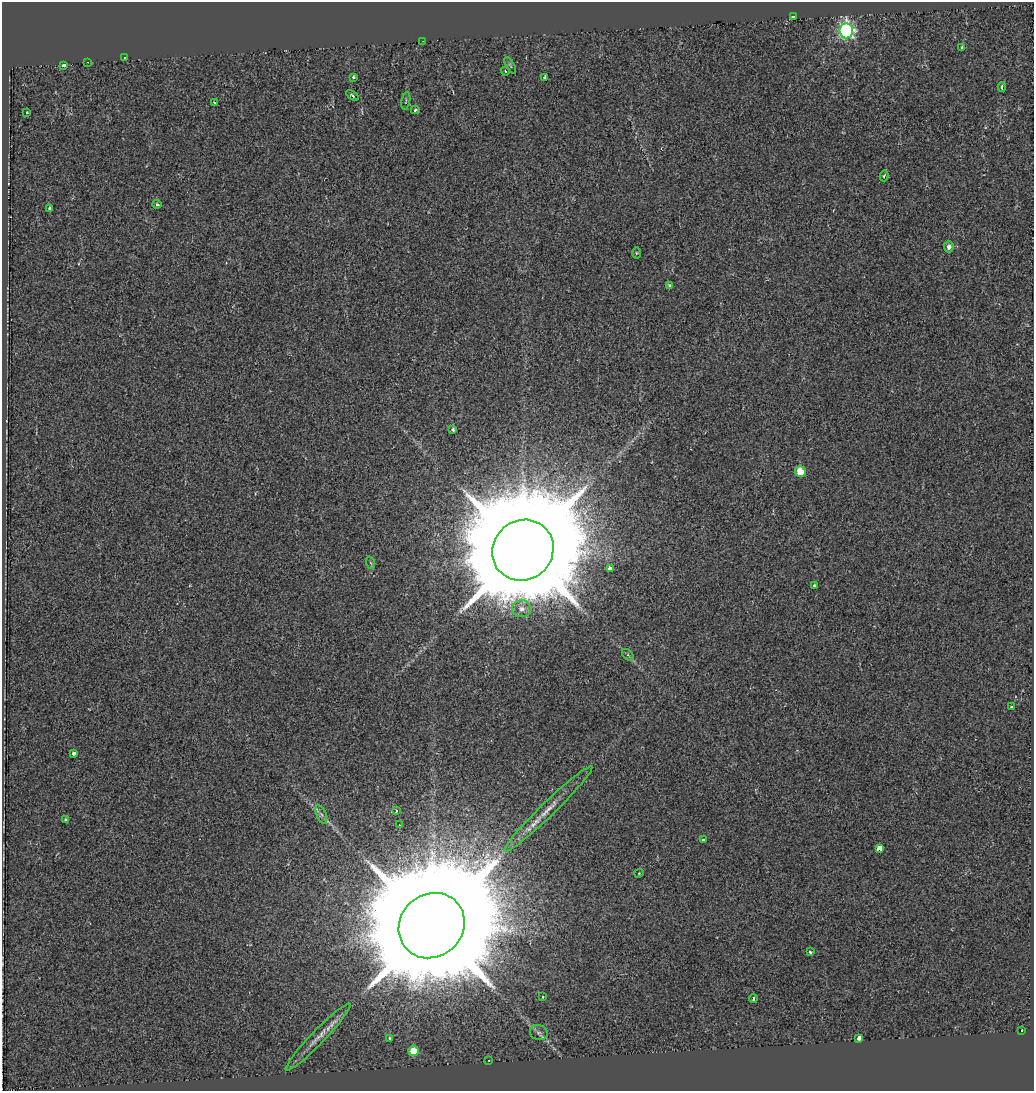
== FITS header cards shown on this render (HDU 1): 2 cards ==
NAXIS1  =                 1032
NAXIS2  =                 1089

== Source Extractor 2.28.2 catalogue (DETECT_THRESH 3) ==
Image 1032 x 1089 px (HDU 1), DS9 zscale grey, 1 PNG px = 1 image px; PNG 1036 x 1093 px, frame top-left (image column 1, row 1089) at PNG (2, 2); each listed source drawn as its Kron ellipse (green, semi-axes under 4 px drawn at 4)
Background -0.00311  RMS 0.013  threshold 0.0389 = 3 sigma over >= 5 px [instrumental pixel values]
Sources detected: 52; all 52 listed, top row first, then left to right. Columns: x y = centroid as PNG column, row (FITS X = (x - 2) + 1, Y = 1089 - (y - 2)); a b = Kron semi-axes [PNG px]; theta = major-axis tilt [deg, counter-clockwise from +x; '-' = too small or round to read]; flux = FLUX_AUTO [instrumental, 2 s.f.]
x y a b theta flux
793 16 3 3 - 2.2
846 31 7 7 - 230
423 41 3 2 - 0.92
962 48 3 3 - 5.3
124 58 3 3 - 2.2
88 62 3 2 - 0.99
64 65 3 3 - 11
510 65 9 3 -61 1.1
505 71 4 3 - 0.61
353 77 4 3 - 1.7
545 77 3 3 - 4.2
1002 87 4 3 - 4
352 95 7 3 -34 1.5
406 101 9 3 79 1.3
215 103 3 3 - 2.4
415 110 4 3 - 1.3
27 113 3 3 - 4.7
884 176 5 4 - 1.7
157 204 4 3 - 1.6
49 208 3 3 - 1.4
949 247 5 5 - 4
636 253 5 3 - 0.82
670 285 4 4 - 2.8
453 429 4 3 - 2
800 471 5 5 - 18
523 550 32 29 40 23000
371 563 6 4 -70 1
610 569 4 4 - 15
814 585 3 3 - 1.6
522 609 10 8 3 5.7
628 655 7 4 -46 1.5
1011 707 3 3 - 1.2
73 753 3 3 - 11
548 809 61 7 44 19
396 811 4 3 - 1.5
321 815 10 5 -68 2.6
65 819 3 3 - 2.4
399 825 2 2 - 0.52
703 840 4 3 - 2.8
879 848 4 3 - 22
639 873 4 3 - 0.89
432 926 34 31 43 36000
810 952 4 3 - 1.4
543 997 4 3 - 0.77
753 999 4 3 - 1.4
1021 1030 3 3 - 1.9
539 1032 9 7 -18 3.1
318 1037 46 6 46 13
859 1038 4 4 - 9.1
390 1039 4 3 - 1.6
413 1051 5 5 - 18
489 1060 3 2 - 0.75